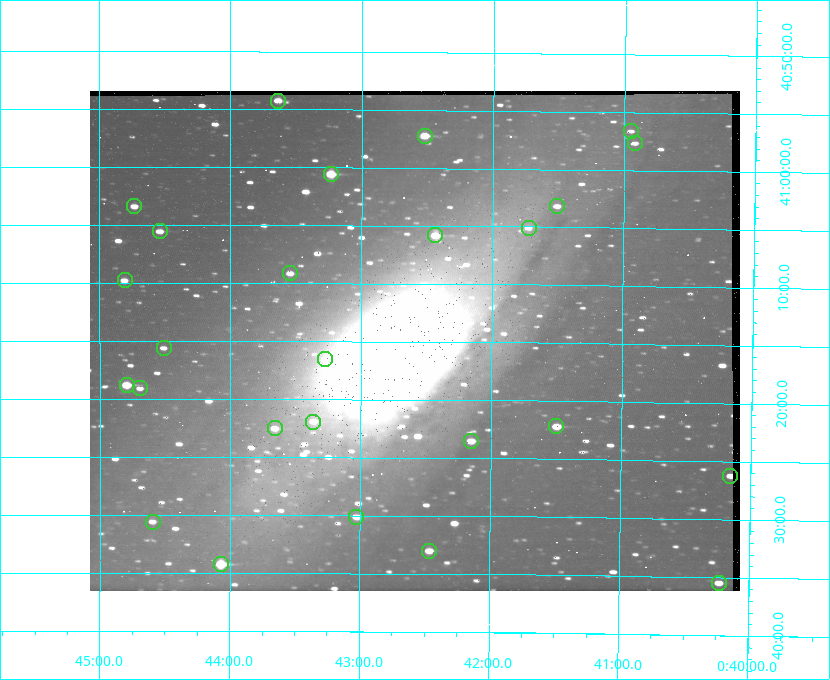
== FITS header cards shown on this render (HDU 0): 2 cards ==
NAXIS1  =                  650
NAXIS2  =                  500

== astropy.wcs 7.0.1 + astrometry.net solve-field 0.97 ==
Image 650 x 500 px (HDU 0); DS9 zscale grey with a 90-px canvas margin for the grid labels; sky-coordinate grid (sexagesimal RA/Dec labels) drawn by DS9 from the SOLVED WCS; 26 Tycho-2 reference stars matched to detected sources circled (green)
Header WCS: none
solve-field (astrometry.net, Tycho-2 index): SOLVED blind (the file carries no WCS)
Solved WCS: RA---TAN-SIP/DEC--TAN-SIP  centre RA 00:42:35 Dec +41:15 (10.65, +41.25 deg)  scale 5.18 arcsec/px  FOV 56.1' x 43.1'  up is +180 deg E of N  parity flipped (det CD > 0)
(file carries no celestial WCS; the grid is the blind solution)
Tycho-2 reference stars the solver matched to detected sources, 26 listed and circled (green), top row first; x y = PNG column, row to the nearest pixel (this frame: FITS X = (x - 90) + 1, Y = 500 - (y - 91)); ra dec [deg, ICRS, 3 dp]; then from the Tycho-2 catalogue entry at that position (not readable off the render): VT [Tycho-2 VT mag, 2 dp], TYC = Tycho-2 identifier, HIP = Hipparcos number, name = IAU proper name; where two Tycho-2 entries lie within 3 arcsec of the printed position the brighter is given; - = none
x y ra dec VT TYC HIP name
278 101 10.910 +40.904 10.39 2801-1024-1 - -
631 131 10.238 +40.944 11.79 2801-2058-1 - -
425 136 10.629 +40.954 9.37 2801-2009-1 3333 -
635 143 10.230 +40.961 11.47 2801-2047-1 - -
331 174 10.809 +41.009 9.29 2801-2078-1 - -
134 206 11.183 +41.057 10.65 2801-1540-1 - -
557 206 10.377 +41.053 11.36 2801-2079-1 - -
529 228 10.431 +41.085 11.65 2801-2062-1 - -
160 231 11.135 +41.093 10.71 2801-1503-1 - -
435 235 10.609 +41.097 10.73 2801-2063-1 - -
290 273 10.886 +41.153 10.99 2801-2037-1 - -
125 280 11.202 +41.163 10.95 2801-1544-1 - -
164 348 11.127 +41.260 11.28 2805-390-1 - -
325 359 10.818 +41.276 11.21 2805-2125-1 - -
127 385 11.198 +41.314 9.30 2805-117-1 - -
140 388 11.172 +41.318 11.25 2805-108-1 - -
313 422 10.841 +41.366 11.19 2805-2131-1 - -
556 426 10.374 +41.370 10.16 2805-213-1 - -
275 428 10.914 +41.376 10.74 2805-2142-1 - -
471 441 10.538 +41.392 10.59 2805-2135-1 - -
730 476 10.038 +41.438 10.94 2805-517-1 - -
356 517 10.757 +41.502 11.21 2805-2136-1 - -
153 522 11.148 +41.510 11.65 2805-2178-1 - -
429 551 10.616 +41.550 10.67 2805-2192-1 - -
221 564 11.016 +41.571 9.16 2805-2199-1 3447 -
719 583 10.058 +41.591 11.18 2805-663-1 - -